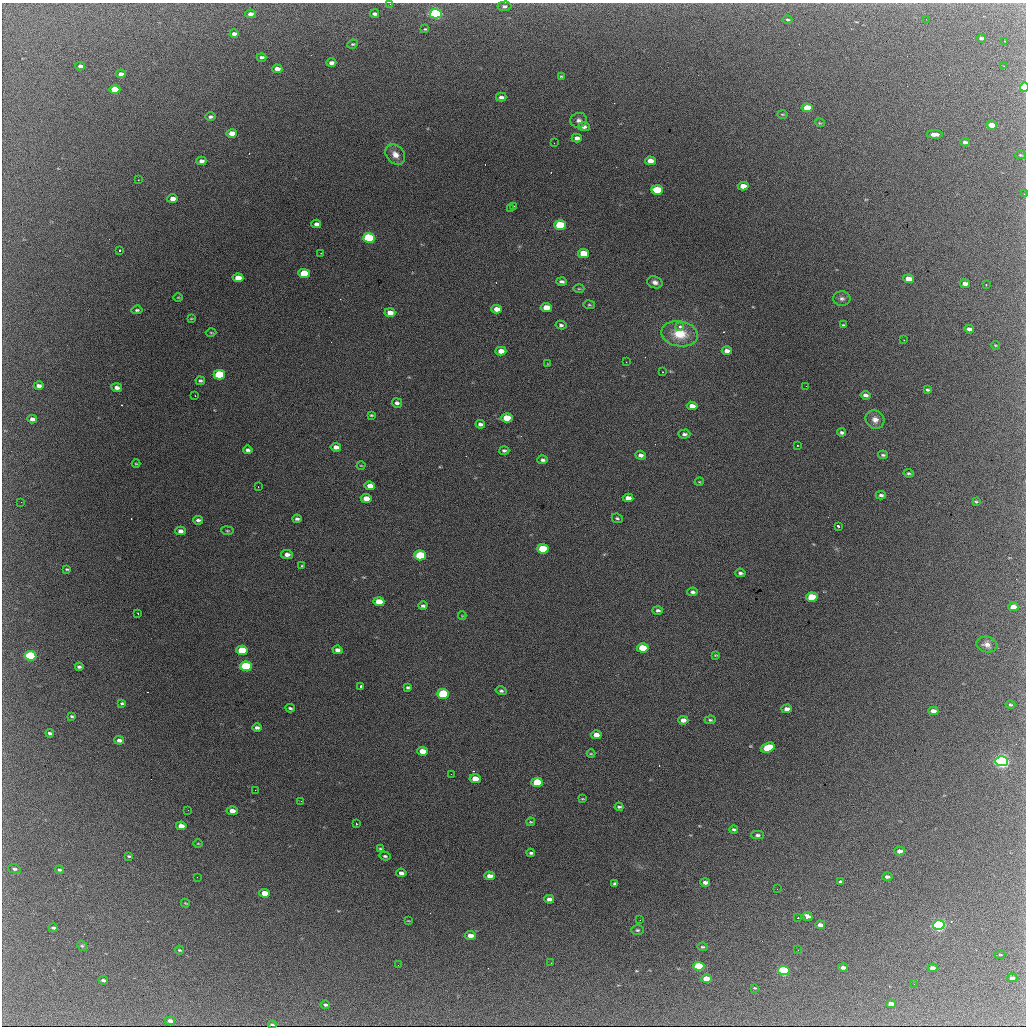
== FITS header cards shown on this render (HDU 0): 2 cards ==
NAXIS1  =                 1024 / length of data axis 1
NAXIS2  =                 1024 / length of data axis 2

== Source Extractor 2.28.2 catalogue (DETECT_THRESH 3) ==
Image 1024 x 1024 px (HDU 0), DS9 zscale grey, 1 PNG px = 1 image px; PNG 1028 x 1028 px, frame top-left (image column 1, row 1024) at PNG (2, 3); each listed source drawn as its Kron ellipse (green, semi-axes under 4 px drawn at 4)
Background 1510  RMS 28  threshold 84.6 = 3 sigma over >= 5 px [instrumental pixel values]
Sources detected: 225; all 225 listed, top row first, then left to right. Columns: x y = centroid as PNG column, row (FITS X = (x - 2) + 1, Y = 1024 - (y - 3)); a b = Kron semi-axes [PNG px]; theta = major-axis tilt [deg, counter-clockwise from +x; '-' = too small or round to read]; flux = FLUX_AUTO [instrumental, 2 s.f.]
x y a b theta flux
390 4 2 2 - 1200
504 6 7 5 3 4600
250 14 5 4 - 7900
374 14 5 3 - 5000
436 14 6 4 -2 360000
926 19 2 2 - 2000
788 20 5 4 - 2500
425 29 3 3 - 1700
234 34 4 3 - 5900
981 38 5 3 - 5100
1005 41 2 2 - 1800
353 44 5 3 - 2200
261 57 5 3 - 5000
331 63 5 3 - 7700
80 66 4 3 - 5400
1004 66 2 2 - 910
277 69 5 4 - 11000
121 74 5 4 - 8800
561 76 4 3 - 1900
1024 87 4 3 - 71000
115 89 5 4 - 50000
501 97 5 4 - 5900
807 108 5 4 - 39000
782 114 5 3 - 1700
210 117 5 4 - 4300
579 120 8 7 - 6900
820 123 5 3 - 1500
992 125 5 4 - 30000
584 127 6 4 -2 6600
232 133 5 4 - 21000
935 134 8 3 -1 12000
577 138 5 4 - 8700
965 142 5 3 - 4800
554 143 2 2 - 4800
395 154 11 8 -48 15000
1020 155 5 4 - 2000
201 161 5 4 - 7200
650 161 5 4 - 16000
138 180 3 3 - 850
743 186 5 4 - 21000
657 190 6 4 -5 73000
1024 194 3 2 - 2200
173 199 5 4 - 13000
513 206 3 2 - 1900
510 209 2 2 - 1800
316 224 5 4 - 6900
560 225 6 5 - 100000
369 238 6 5 - 200000
120 250 3 2 - 2900
321 253 2 2 - 1100
583 253 5 4 - 39000
304 273 5 4 - 62000
238 278 5 4 - 22000
908 279 5 4 - 24000
561 281 5 3 - 5000
655 282 8 6 -18 7400
965 284 5 4 - 11000
986 285 2 2 - 1200
579 289 5 3 - 1800
178 297 5 3 - 1600
842 299 9 7 -1 7000
589 305 6 3 -8 1900
546 307 6 4 -4 24000
497 309 5 4 - 16000
137 310 5 3 - 2900
390 313 5 4 - 16000
191 319 4 3 - 1500
561 325 5 4 - 3700
843 325 3 3 - 2200
680 326 3 3 - 8200
969 329 5 4 - 7100
211 332 5 3 - 1800
680 334 18 12 -10 49000
904 340 2 2 - 1200
995 345 4 3 - 1600
501 351 5 4 - 15000
727 351 5 4 - 8500
626 362 3 2 - 1300
548 364 3 2 - 1500
663 372 2 2 - 1200
219 375 6 5 - 120000
200 381 5 4 - 3200
39 386 5 3 - 7500
806 386 2 2 - 1900
117 387 5 4 - 8600
927 390 4 4 - 3100
865 395 5 4 - 6300
195 396 2 2 - 1200
397 403 5 4 - 5400
692 406 5 4 - 17000
371 415 4 3 - 2200
507 418 5 4 - 44000
32 419 5 4 - 7600
875 420 10 8 -42 13000
480 424 5 3 - 5500
842 433 4 3 - 4700
684 434 6 4 3 4600
797 445 3 2 - 1200
336 447 5 4 - 9400
248 450 5 3 - 4500
504 450 5 4 - 3700
640 455 5 4 - 6700
883 455 5 3 - 3000
543 460 5 4 - 4500
136 464 4 3 - 1800
361 465 4 3 - 1500
908 473 5 4 - 2600
699 482 5 3 - 1700
370 486 5 4 - 14000
258 487 2 2 - 880
881 495 5 3 - 4100
628 498 5 4 - 12000
366 499 5 4 - 19000
976 501 4 3 - 2000
21 502 2 2 - 4100
617 518 5 4 - 2900
297 519 4 3 - 3700
198 520 5 4 - 4700
838 526 3 3 - 3500
180 531 5 4 - 7500
227 531 6 3 -8 2000
543 549 6 4 -3 84000
287 554 6 4 -4 8500
420 555 6 5 - 120000
302 566 4 3 - 1900
67 569 4 2 - 2300
740 573 5 3 - 3900
693 592 5 4 - 4500
812 597 6 4 -3 82000
379 602 5 4 - 29000
423 606 4 3 - 3900
1013 607 5 4 - 16000
658 610 5 4 - 4600
138 613 3 2 - 4000
462 616 4 3 - 1300
987 645 11 7 -13 9400
643 648 6 4 -3 65000
242 650 6 4 -5 61000
337 650 5 4 - 7400
716 655 3 2 - 1900
30 656 6 4 -7 180000
246 666 6 5 - 150000
79 667 4 3 - 4000
361 686 4 2 - 3600
408 687 4 3 - 3200
501 691 5 4 - 3500
443 694 6 5 - 130000
122 703 4 3 - 3000
1010 705 5 4 - 2600
290 708 4 3 - 2900
787 709 5 4 - 9800
933 711 5 4 - 10000
72 716 3 2 - 2500
683 720 5 4 - 10000
710 720 6 4 6 2800
257 727 4 3 - 5400
50 733 4 3 - 3600
596 735 5 4 - 14000
119 740 5 4 - 6400
768 748 7 4 21 62000
423 751 5 4 - 23000
591 754 4 3 - 1700
1002 761 6 5 - 740000
451 774 3 2 - 2000
475 779 5 4 - 21000
537 782 6 4 -4 79000
255 790 2 2 - 24000
582 799 3 2 - 1500
301 801 3 2 - 4000
619 807 4 3 - 3000
188 810 2 2 - 3500
232 811 5 4 - 14000
531 822 4 3 - 1900
356 823 3 3 - 3300
181 826 5 4 - 19000
734 829 4 3 - 3500
757 835 6 4 -1 4100
198 843 4 3 - 1500
380 849 3 2 - 2200
899 851 5 4 - 11000
531 853 4 3 - 3400
129 856 4 3 - 2300
385 856 5 3 - 3100
14 869 6 4 -12 4500
59 870 4 3 - 3100
401 873 5 4 - 7300
490 876 5 4 - 12000
197 877 2 2 - 2700
887 877 5 3 - 5500
705 882 5 3 - 7900
840 882 3 3 - 2900
615 883 4 3 - 3600
777 889 3 2 - 2400
265 893 5 4 - 26000
549 899 5 4 - 7800
185 903 4 3 - 1400
808 917 5 4 - 15000
798 918 2 2 - 1100
640 920 2 2 - 1200
408 921 4 2 - 1100
820 925 5 3 - 11000
939 925 6 4 -1 490000
53 928 4 3 - 3300
637 930 6 5 - 3200
470 935 5 4 - 14000
82 946 5 4 - 2600
703 947 5 3 - 2500
179 950 4 3 - 2200
798 950 3 2 - 2400
1000 955 5 3 - 1600
551 963 2 2 - 1100
398 965 2 2 - 910
699 966 6 4 -4 110000
843 968 5 3 - 7200
932 968 5 3 - 9200
784 971 6 4 -3 230000
1012 978 5 3 - 6600
706 979 5 4 - 29000
103 980 5 3 - 5500
914 984 2 2 - 1100
755 988 4 3 - 2000
891 1004 5 3 - 13000
325 1005 5 3 - 3400
170 1021 5 3 - 6900
272 1025 4 3 - 2800
At the frame edge (FLAGS 8, measured only in part): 4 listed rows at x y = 390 4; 1024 87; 1024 194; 272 1025